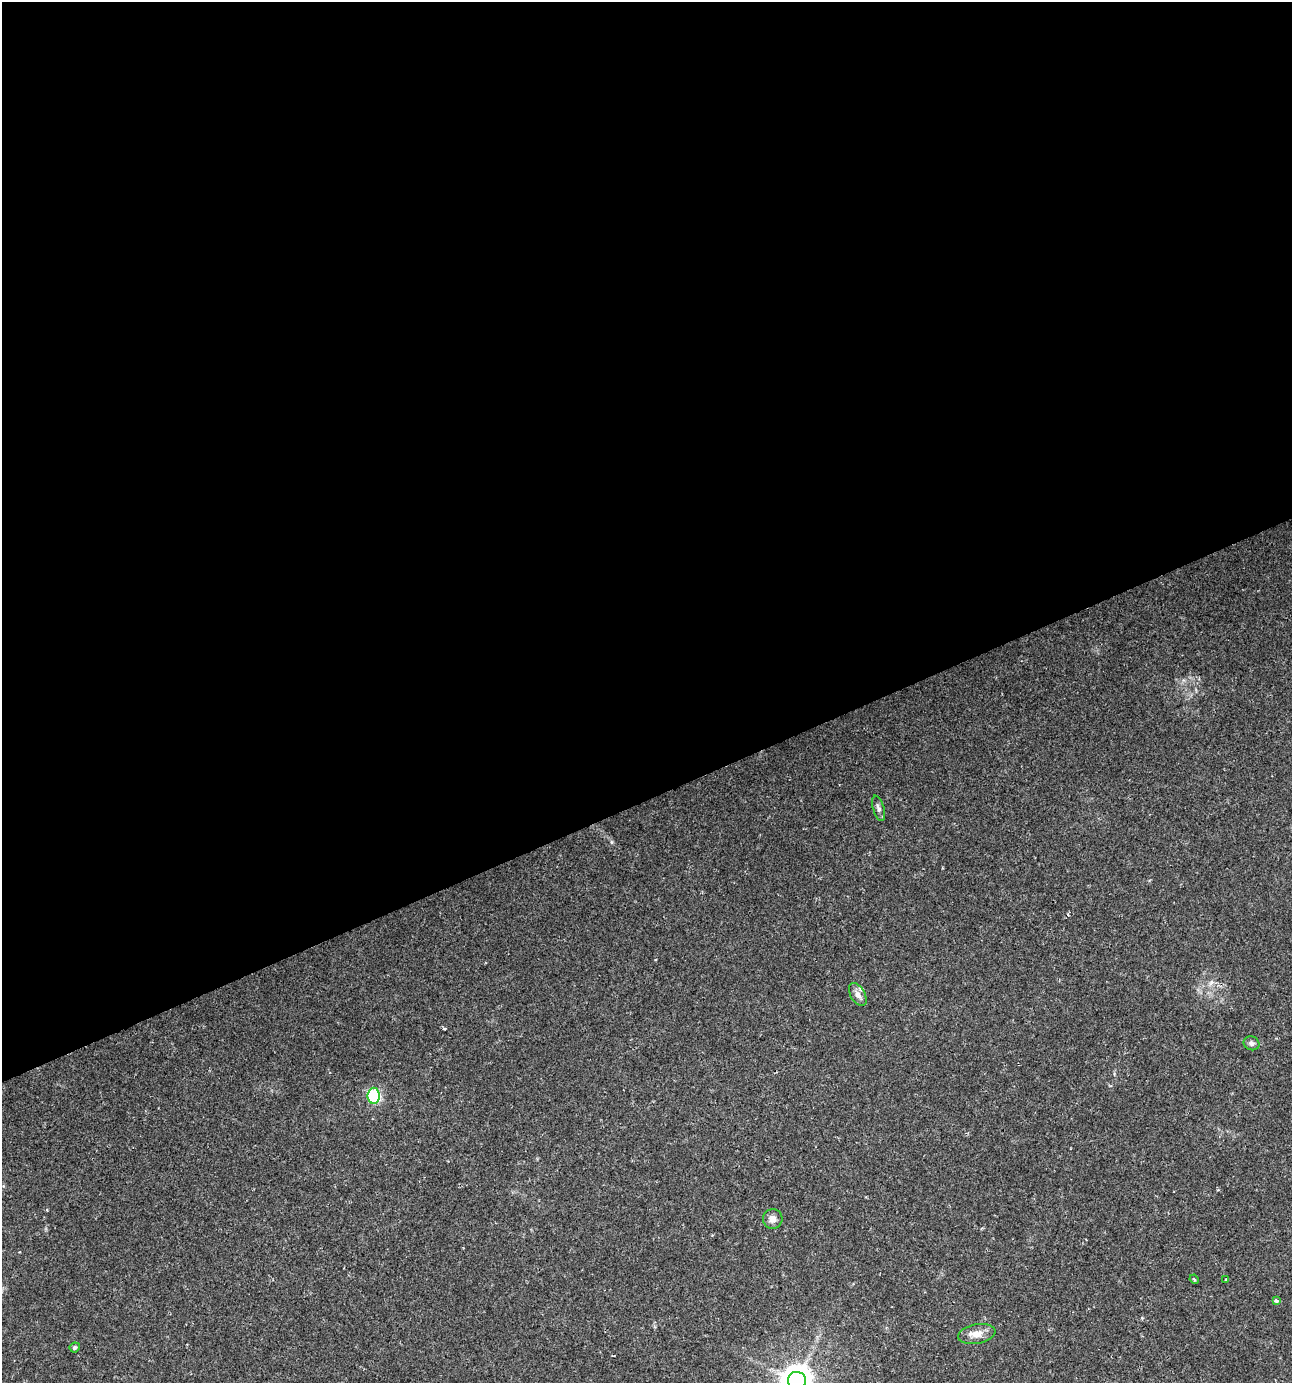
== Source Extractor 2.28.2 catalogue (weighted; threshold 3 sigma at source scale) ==
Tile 2 of 4 x 4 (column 2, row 1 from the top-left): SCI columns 1422-2711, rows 4144-5524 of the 5368 x 5526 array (HDU 1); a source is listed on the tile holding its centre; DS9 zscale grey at full resolution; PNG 1294 x 1385 px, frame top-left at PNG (2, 2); each listed source drawn as its Kron ellipse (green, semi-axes under 4 px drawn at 4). Shown black and unused: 58% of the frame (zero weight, under 2 of 3 exposures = <1% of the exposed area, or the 3 px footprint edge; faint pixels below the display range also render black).
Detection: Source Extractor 2.28.2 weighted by HDU 2 'WHT'; one run over the whole footprint, this tile lists its part. Background 0.0424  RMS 0.0033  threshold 0.015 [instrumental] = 3 sigma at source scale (4.5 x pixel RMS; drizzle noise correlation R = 1.50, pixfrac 1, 0.0396/0.0396 arcsec/px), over >= 5 px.
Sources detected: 12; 1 inside a brighter listed object's ellipse — not listed separately; the other 11 listed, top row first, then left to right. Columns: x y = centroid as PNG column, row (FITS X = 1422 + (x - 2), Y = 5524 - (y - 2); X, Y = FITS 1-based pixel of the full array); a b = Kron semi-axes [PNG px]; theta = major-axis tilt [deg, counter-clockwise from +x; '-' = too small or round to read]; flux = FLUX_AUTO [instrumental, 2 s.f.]
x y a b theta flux
879 808 13 5 -73 1.2
858 994 12 7 -59 1.8
1252 1043 8 7 - 1
374 1096 8 6 90 37
773 1219 10 9 - 1.9
1194 1279 5 3 - 0.4
1226 1279 3 3 - 0.76
1276 1301 3 3 - 0.97
977 1334 19 9 10 3.5
75 1347 5 5 - 0.59
797 1381 9 9 - 570
Isophote crosses this tile's border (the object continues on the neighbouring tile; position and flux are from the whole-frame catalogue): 1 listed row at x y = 797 1381